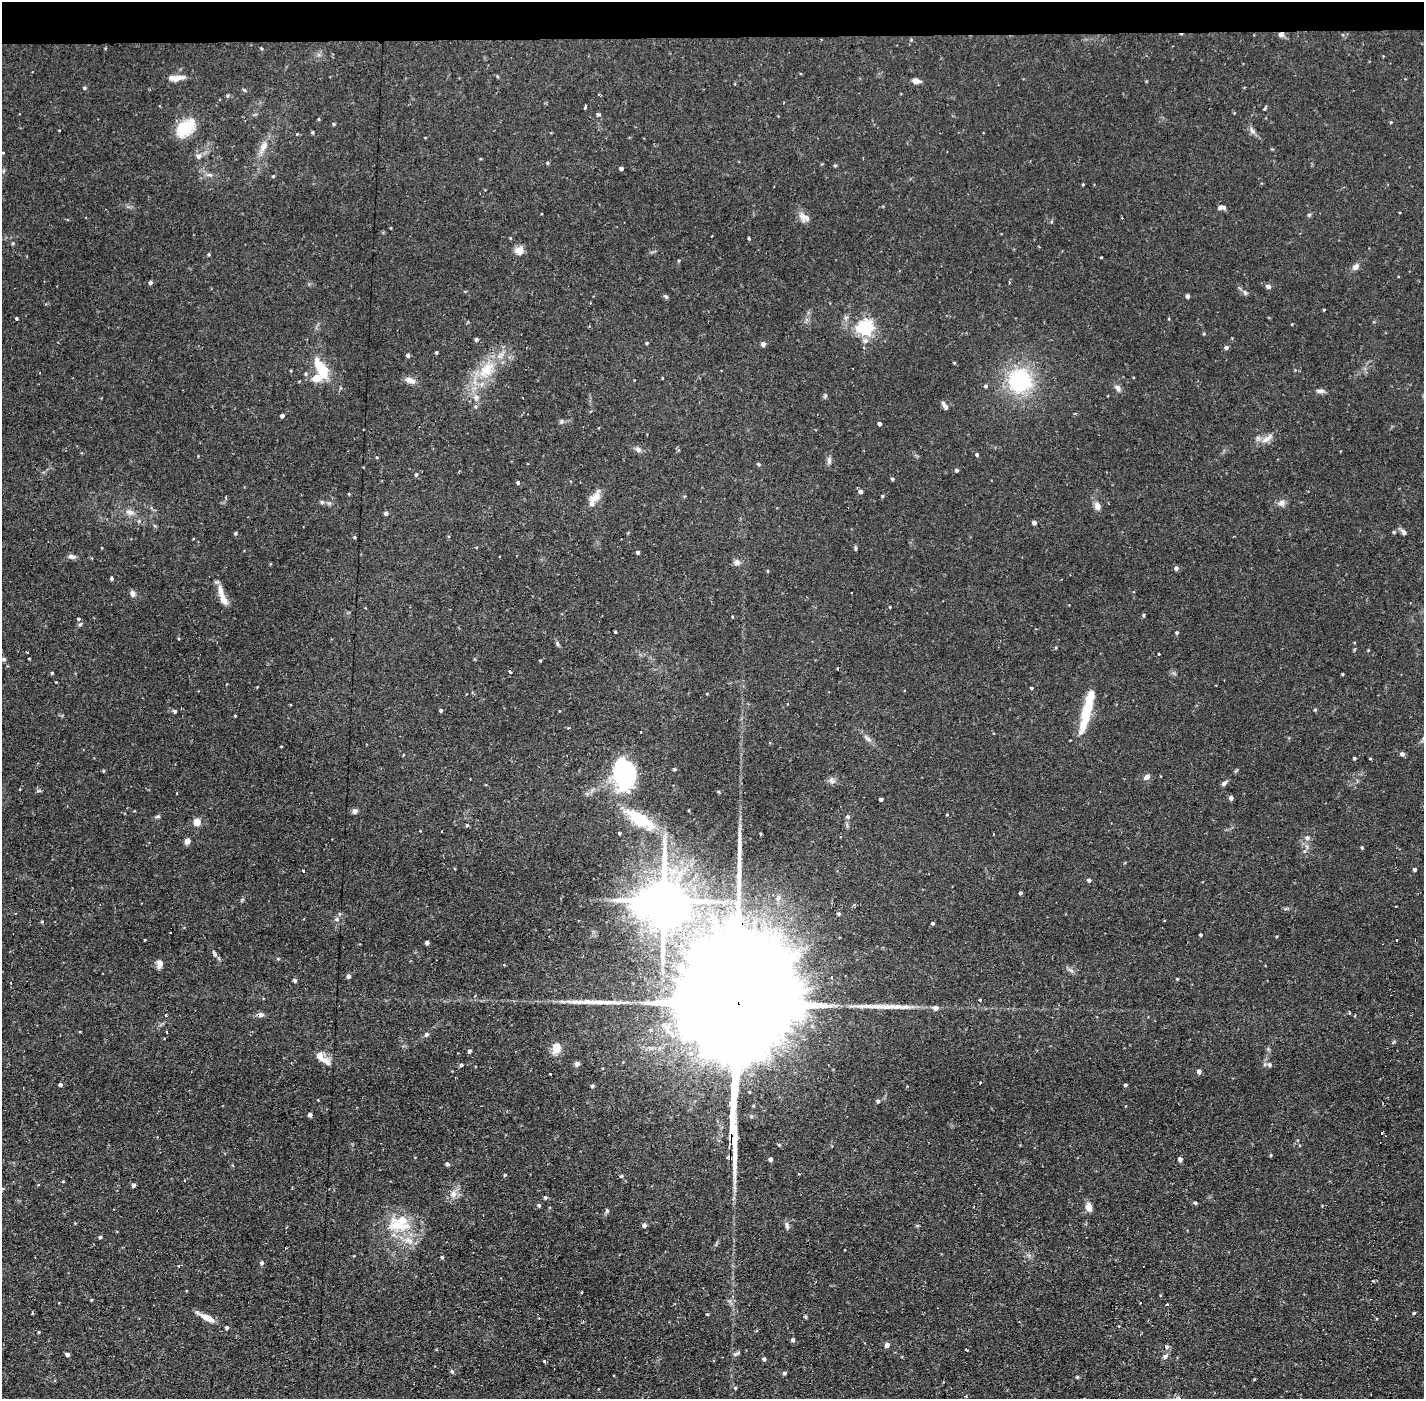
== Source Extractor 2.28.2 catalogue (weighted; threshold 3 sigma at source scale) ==
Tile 2 of 3 x 3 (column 2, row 1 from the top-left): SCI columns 1424-2845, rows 2848-4244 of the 4268 x 4298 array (HDU 1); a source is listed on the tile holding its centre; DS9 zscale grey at full resolution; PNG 1426 x 1401 px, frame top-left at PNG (2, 2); no overlay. Shown black and unused: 3% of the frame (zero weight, under 2 of 3 exposures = <1% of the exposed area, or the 3 px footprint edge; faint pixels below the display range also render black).
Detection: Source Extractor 2.28.2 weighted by HDU 2 'WHT'; one run over the whole footprint, this tile lists its part. Background 0.0738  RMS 0.006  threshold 0.0271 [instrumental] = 3 sigma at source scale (4.5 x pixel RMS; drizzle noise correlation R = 1.50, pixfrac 1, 0.05/0.05 arcsec/px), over >= 5 px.
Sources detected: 258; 3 inside a brighter object's white glare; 9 cosmic-ray / hot-pixel residue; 6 long thin detections or spike segments (spike, bleed or trail) — not listed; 11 inside a brighter listed object's ellipse — not listed separately; the other 229 listed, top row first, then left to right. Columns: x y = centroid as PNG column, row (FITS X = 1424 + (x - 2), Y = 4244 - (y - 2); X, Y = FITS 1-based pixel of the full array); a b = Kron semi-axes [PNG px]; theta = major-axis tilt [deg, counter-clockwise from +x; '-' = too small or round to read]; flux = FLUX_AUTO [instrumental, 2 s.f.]
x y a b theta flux
1281 34 7 6 - 2
178 77 17 7 8 4.8
916 81 9 6 -8 2.8
84 88 5 4 - 0.84
585 107 5 3 - 3.3
1265 109 6 3 57 0.89
598 114 3 3 - 5.4
318 119 5 3 - 0.52
1391 122 4 4 - 0.55
334 124 4 3 - 0.72
186 128 22 14 42 19
1252 131 11 6 -50 2.2
313 132 5 3 - 0.57
263 147 21 8 62 5.9
198 156 8 7 - 1.9
548 163 4 4 - 0.71
835 165 4 4 - 0.74
621 168 4 3 - 1.5
273 176 4 4 - 0.51
1083 184 3 3 - 0.56
1221 207 8 5 -1 2.2
1309 215 5 5 - 0.8
804 217 17 9 -37 4.4
749 238 3 3 - 0.66
13 243 4 4 - 0.71
519 250 11 10 - 4.3
209 254 4 3 - 0.71
1101 257 3 2 - 0.44
679 261 4 3 - 0.57
1355 267 8 6 40 2.9
150 282 4 4 - 1.4
1268 286 5 4 - 2.3
1245 293 7 5 -55 1.2
666 296 6 5 - 0.95
1187 296 4 3 - 1.6
1324 310 3 3 - 0.54
16 318 3 3 - 1.1
1292 324 4 2 - 0.37
865 328 7 6 - 130
476 339 4 4 - 1.2
647 343 4 3 - 0.63
763 344 4 4 - 2.2
1226 348 4 4 - 1.6
436 352 3 3 - 0.75
408 355 4 4 - 1.6
954 363 4 3 - 0.47
321 369 26 11 -64 18
486 370 24 15 52 18
410 380 13 7 -18 3.7
1020 381 25 24 - 51
986 386 5 4 - 0.97
1117 388 10 7 -54 2.2
1320 391 11 5 -1 2.1
825 396 6 4 49 0.86
476 397 8 7 - 2.5
945 406 10 4 -55 1.7
1075 413 4 2 - 0.5
282 416 4 3 - 1.7
879 424 4 3 - 1.7
1267 439 20 6 37 4.3
638 449 8 7 - 2.1
977 454 4 4 - 1.1
377 457 4 3 - 0.48
829 460 10 6 -90 1.8
759 464 5 3 - 0.86
957 470 4 4 - 1.1
416 475 5 4 - 0.85
892 479 4 3 - 0.98
518 483 4 4 - 1.4
860 491 5 5 - 1.8
349 494 3 3 - 0.57
882 496 4 3 - 0.77
595 497 18 9 44 6.3
322 502 6 4 -45 0.88
1281 503 9 8 - 3
1097 506 9 7 -70 3.4
130 512 11 7 -16 3.2
386 513 4 4 - 1.6
1034 522 4 4 - 1.9
1394 532 5 4 - 0.78
1404 532 10 5 -47 1.8
235 533 4 3 - 0.84
354 537 4 3 - 0.71
855 548 6 3 90 0.85
638 552 4 3 - 1.4
71 557 9 6 -12 2.1
737 562 9 7 1 2.2
1176 568 5 4 - 1.8
768 571 4 3 - 0.55
112 579 4 3 - 2.2
221 592 21 7 -77 6.2
132 593 9 6 -73 1.9
890 607 3 3 - 0.4
1144 615 5 3 - 0.63
78 619 4 3 - 0.79
615 632 3 2 - 0.65
1176 632 4 3 - 0.82
557 644 7 4 -71 1.1
1159 654 3 2 - 0.51
29 658 4 2 - 0.44
4 659 6 5 - 1.2
540 660 3 3 - 0.58
838 668 3 3 - 1.5
510 671 3 3 - 2.5
52 673 4 4 - 0.63
1342 674 3 3 - 0.59
56 682 3 2 - 0.48
1031 688 3 3 - 0.67
441 710 4 4 - 1
1315 710 5 3 - 0.59
175 711 5 4 - 0.98
1086 712 33 10 77 22
235 716 4 3 - 0.45
568 728 3 3 - 0.83
641 732 2 2 - 0.36
868 739 13 5 -34 2.2
281 746 4 2 - 0.43
1402 754 5 5 - 1.7
1354 758 3 3 - 0.82
674 769 4 3 - 0.93
103 771 4 3 - 0.58
625 773 27 21 -82 71
1147 777 8 6 30 2.3
831 781 9 5 -64 1.7
1224 783 8 5 38 1.6
20 789 3 2 - 0.52
177 793 3 2 - 0.79
1231 798 4 4 - 2.1
881 799 4 3 - 1.4
355 811 7 6 - 1.7
947 815 4 2 - 0.42
158 816 7 4 17 0.95
848 816 6 6 - 1.2
640 819 42 15 -32 29
197 822 5 5 - 11
467 825 5 3 - 0.68
619 833 4 3 - 0.82
1307 838 6 6 - 1.5
187 841 5 4 - 7
1362 847 4 3 - 0.77
1305 851 6 4 88 0.97
1415 869 4 3 - 1.3
304 871 3 3 - 2.2
1089 880 4 4 - 1.4
1020 893 3 3 - 1.1
664 901 15 10 -88 3000
1395 906 3 2 - 0.74
15 914 3 2 - 0.48
839 914 5 4 - 1
337 919 7 6 - 1.6
42 922 4 4 - 0.64
933 923 4 4 - 1.1
170 932 2 2 - 0.72
1201 935 3 3 - 0.84
145 940 3 3 - 0.9
1396 940 3 2 - 0.51
427 943 4 4 - 1.9
214 954 10 4 -58 1.4
160 964 10 7 90 3
348 976 4 4 - 2.2
832 977 3 3 - 1.1
1177 979 4 3 - 0.51
295 980 4 4 - 1.3
980 1000 4 3 - 0.59
898 1007 39 6 -1 8.6
737 1009 120 22 87 60000
1349 1013 3 3 - 1.2
166 1015 4 3 - 1.2
260 1015 8 6 10 2.5
426 1034 7 5 38 1.4
556 1048 12 10 81 6.3
469 1051 4 4 - 1.5
691 1053 8 7 - 3
325 1060 17 8 -38 5.1
577 1064 6 6 - 1.4
461 1065 4 4 - 1
1270 1065 5 5 - 1.4
1199 1071 4 4 - 2.4
550 1074 3 3 - 0.95
980 1083 3 2 - 1.1
60 1084 4 4 - 1.3
1125 1085 4 3 - 1.1
592 1086 4 4 - 0.89
878 1101 5 4 - 1.3
310 1115 4 4 - 1.8
1271 1155 4 4 - 0.57
729 1157 4 4 - 2.9
770 1159 4 4 - 2.2
1180 1159 4 4 - 2.2
447 1164 5 4 - 1.2
799 1174 4 2 - 0.4
505 1175 4 3 - 0.67
621 1176 5 3 - 0.85
63 1181 3 3 - 0.51
134 1185 4 4 - 1.6
2 1189 5 4 - 1.4
453 1194 10 8 90 3.8
545 1198 4 4 - 1.2
1195 1203 5 4 - 0.76
539 1205 5 4 - 1.1
1089 1207 10 7 -72 4.2
607 1211 6 5 - 0.94
397 1225 38 17 -16 22
644 1225 4 4 - 2.1
787 1225 10 5 -81 1.6
100 1237 4 3 - 0.96
442 1257 4 4 - 0.85
262 1263 5 4 - 1.5
179 1266 3 3 - 2.4
91 1300 3 3 - 0.59
1141 1303 3 3 - 1.1
1414 1313 4 3 - 0.74
805 1317 4 3 - 1.1
207 1318 21 7 -25 6
227 1327 4 4 - 1
39 1332 3 3 - 0.58
793 1340 4 4 - 1.5
887 1345 5 4 - 3.1
1167 1347 6 5 - 1.3
966 1350 3 2 - 0.86
737 1353 12 4 27 1.4
67 1354 4 3 - 2.6
1165 1356 8 5 50 1.6
764 1359 5 4 - 1.3
545 1361 3 3 - 4.6
452 1371 6 4 -66 0.99
784 1373 5 4 - 1.1
1077 1377 5 4 - 0.7
735 1388 5 4 - 0.81
Overlapping masked pixels (flux is a lower limit): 4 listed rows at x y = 1281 34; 737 1009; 260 1015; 729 1157
Isophote crosses this tile's border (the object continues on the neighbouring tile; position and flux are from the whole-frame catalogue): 1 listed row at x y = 2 1189